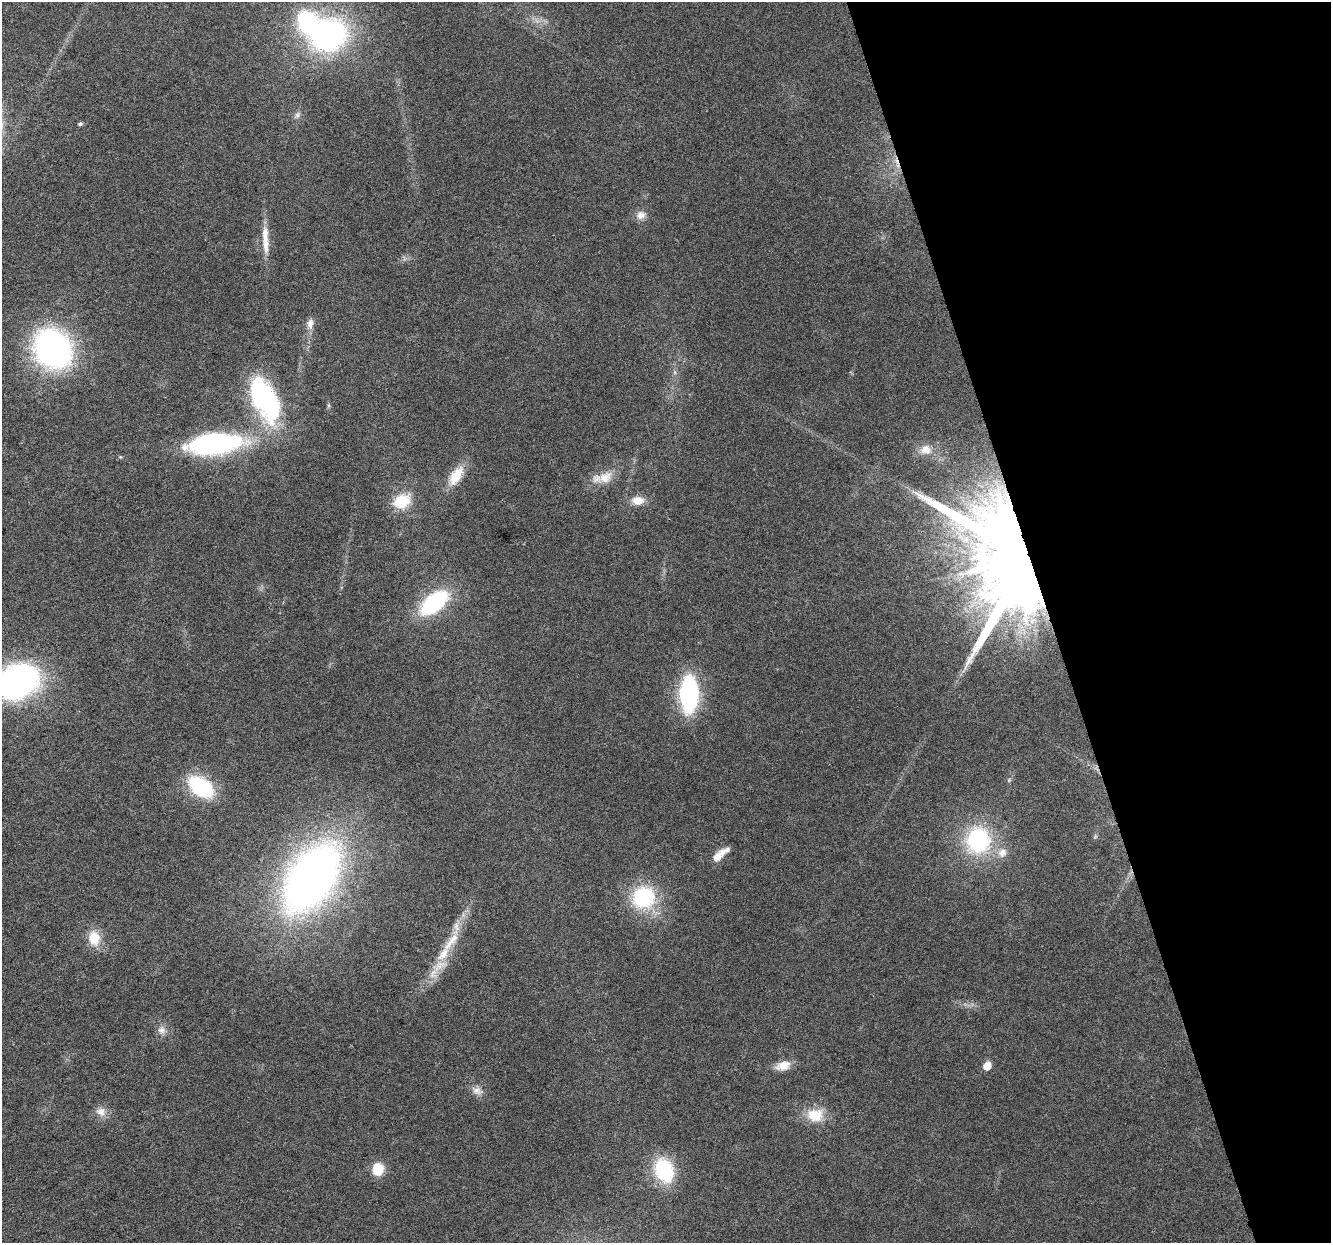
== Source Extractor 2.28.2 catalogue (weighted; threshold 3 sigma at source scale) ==
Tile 12 of 4 x 4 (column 4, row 3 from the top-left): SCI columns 3989-5317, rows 1350-2590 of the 5317 x 5130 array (HDU 1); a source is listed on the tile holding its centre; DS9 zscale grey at full resolution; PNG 1333 x 1245 px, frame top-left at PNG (2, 2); no overlay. Shown black and unused: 21% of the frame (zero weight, under 3 of 6 exposures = <1% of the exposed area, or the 3 px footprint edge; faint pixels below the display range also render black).
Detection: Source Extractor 2.28.2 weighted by HDU 2 'WHT'; one run over the whole footprint, this tile lists its part. Background 0.0256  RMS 0.0026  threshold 0.0107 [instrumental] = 3 sigma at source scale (4.09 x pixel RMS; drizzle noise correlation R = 1.36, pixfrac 0.8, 0.0396/0.0396 arcsec/px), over >= 5 px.
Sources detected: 43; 1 too faint to see at this stretch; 2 inside a brighter object's white glare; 1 cosmic-ray / hot-pixel residue — not listed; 3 inside a brighter listed object's ellipse — not listed separately; the other 36 listed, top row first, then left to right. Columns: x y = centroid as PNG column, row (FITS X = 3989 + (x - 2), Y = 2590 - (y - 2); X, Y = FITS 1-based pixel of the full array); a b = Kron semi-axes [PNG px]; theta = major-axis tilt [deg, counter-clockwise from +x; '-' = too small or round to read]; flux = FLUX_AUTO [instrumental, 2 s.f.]
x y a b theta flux
329 35 30 25 39 60
297 115 11 6 66 0.91
80 124 5 4 - 0.55
641 215 13 11 17 1.9
265 240 40 8 -87 4.7
310 323 14 9 81 1.8
53 349 29 26 -53 90
675 372 7 4 -88 0.5
264 400 56 30 -75 34
212 444 43 16 6 58
926 450 17 13 -1 3.3
456 476 25 13 58 5.9
605 477 23 14 37 4.5
402 501 22 16 28 7.3
638 501 16 10 1 3.2
1023 559 30 24 -51 5500
434 603 31 16 39 24
17 682 35 26 25 79
689 694 25 12 89 44
1009 780 6 4 48 0.35
201 787 20 12 -35 27
978 840 23 21 89 30
1002 853 14 12 44 2.7
718 856 18 8 46 3.2
312 877 61 35 57 190
643 897 29 27 23 18
94 938 19 15 -79 5.1
451 941 45 12 57 8.6
161 1030 11 11 - 1.6
783 1066 19 11 18 3
987 1066 7 6 - 3.3
477 1091 16 10 -23 1.9
101 1112 14 12 -47 2.1
815 1115 21 16 1 6.3
378 1169 11 10 - 6.4
664 1170 25 19 -69 18
Overlapping masked pixels (flux is a lower limit): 1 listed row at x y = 1023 559
Isophote crosses this tile's border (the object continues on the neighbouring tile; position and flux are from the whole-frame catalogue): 1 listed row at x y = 17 682